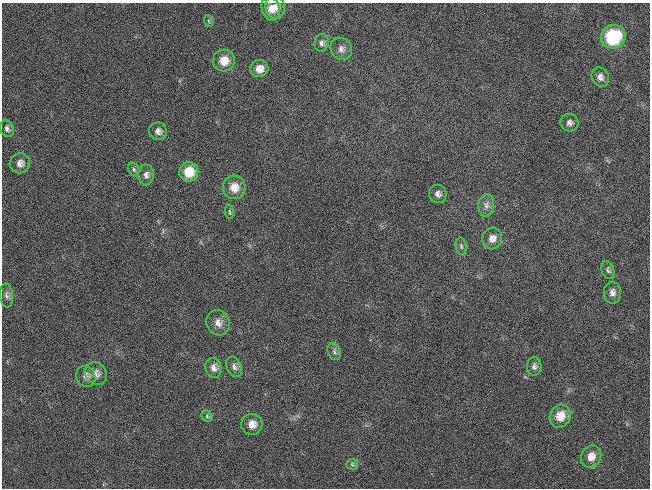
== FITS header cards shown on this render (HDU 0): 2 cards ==
NAXIS1  =                  648 / length of data axis 1
NAXIS2  =                  486 / length of data axis 2

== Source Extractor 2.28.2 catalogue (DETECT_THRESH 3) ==
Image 648 x 486 px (HDU 0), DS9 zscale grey, 1 PNG px = 1 image px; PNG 652 x 490 px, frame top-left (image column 1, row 486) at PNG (2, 3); each listed source drawn as its Kron ellipse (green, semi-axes under 4 px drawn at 4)
Background 118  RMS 26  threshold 78.7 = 3 sigma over >= 5 px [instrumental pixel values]
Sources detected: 37; all 37 listed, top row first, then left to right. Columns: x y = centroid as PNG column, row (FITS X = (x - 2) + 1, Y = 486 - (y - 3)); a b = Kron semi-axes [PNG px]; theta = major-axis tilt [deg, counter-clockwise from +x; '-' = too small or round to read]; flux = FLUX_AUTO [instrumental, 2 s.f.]
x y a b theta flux
275 7 12 9 -84 13000
271 9 12 9 -72 15000
209 21 6 4 -70 2500
613 37 12 11 - 110000
322 43 9 7 82 6700
341 49 11 10 - 10000
224 60 11 11 - 24000
259 69 9 8 - 16000
600 77 10 8 -61 9600
569 123 9 8 - 7300
7 129 9 6 -63 6600
158 131 9 9 - 9100
20 163 10 10 - 11000
134 169 7 5 -68 3900
189 172 10 9 - 42000
146 175 10 8 -89 8400
234 187 12 11 - 21000
438 194 9 8 - 8200
486 205 11 8 85 9700
229 212 7 3 -82 2600
492 239 11 10 - 14000
461 246 9 5 -80 3900
608 270 9 6 -70 4200
612 293 11 8 -89 9800
6 295 12 6 -84 6500
218 323 13 11 -61 14000
334 352 9 6 -67 5300
234 367 11 7 -68 7400
534 367 9 7 85 6300
214 368 10 8 -71 10000
96 374 12 10 -49 13000
86 376 11 9 -65 10000
207 416 6 5 - 3100
560 416 12 10 63 29000
252 424 10 10 - 17000
591 457 11 10 - 18000
352 464 6 5 - 3400